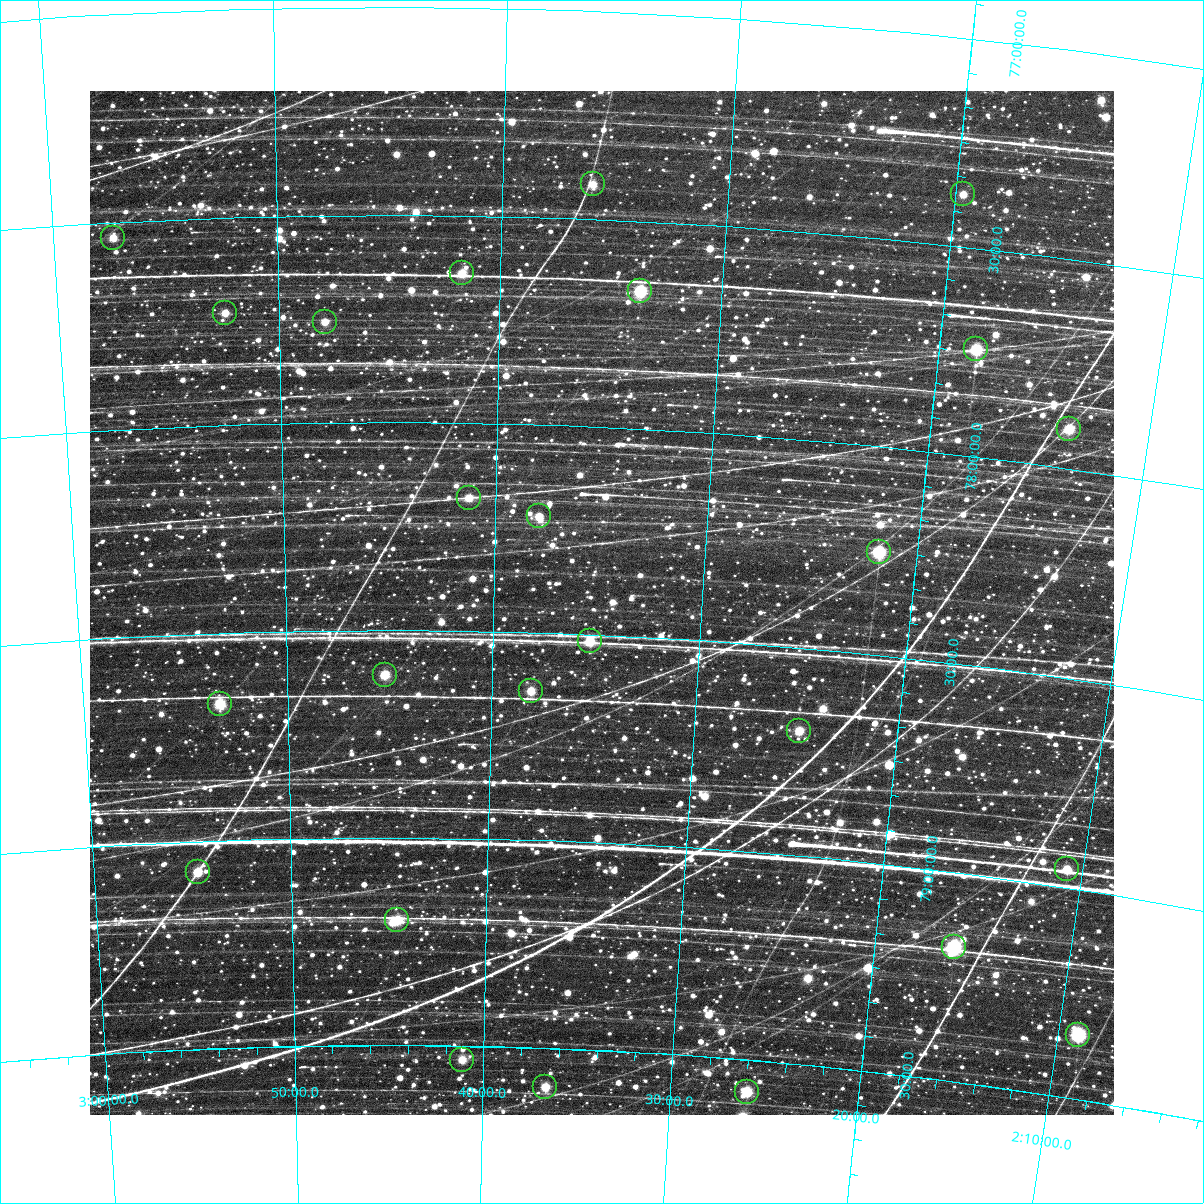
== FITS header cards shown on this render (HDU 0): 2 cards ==
NAXIS1  =                 1024
NAXIS2  =                 1024

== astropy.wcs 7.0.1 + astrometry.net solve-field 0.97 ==
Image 1024 x 1024 px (HDU 0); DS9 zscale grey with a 90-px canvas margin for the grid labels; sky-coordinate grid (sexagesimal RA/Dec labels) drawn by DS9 from the SOLVED WCS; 25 Tycho-2 reference stars matched to detected sources circled (green)
Header WCS: none
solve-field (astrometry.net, Tycho-2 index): SOLVED blind (the file carries no WCS)
Solved WCS: RA---TAN-SIP/DEC--TAN-SIP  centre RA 02:34:48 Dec +78:25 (38.70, +78.42 deg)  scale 8.67 arcsec/px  FOV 148.0' x 148.0'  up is +177 deg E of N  parity flipped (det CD > 0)
(file carries no celestial WCS; the grid is the blind solution)
Tycho-2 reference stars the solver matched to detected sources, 25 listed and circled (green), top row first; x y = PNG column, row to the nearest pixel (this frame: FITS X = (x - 90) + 1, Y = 1024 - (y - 91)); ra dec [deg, ICRS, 3 dp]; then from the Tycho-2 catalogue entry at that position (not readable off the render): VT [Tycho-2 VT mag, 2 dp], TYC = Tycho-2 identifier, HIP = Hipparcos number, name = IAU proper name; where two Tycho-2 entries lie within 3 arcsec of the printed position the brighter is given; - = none
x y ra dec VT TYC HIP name
593 184 39.003 +77.416 9.62 4499-62-1 - -
963 194 34.915 +77.375 9.48 4499-2102-1 - -
113 238 44.338 +77.538 9.45 4512-762-1 13779 -
462 273 40.434 +77.639 9.12 4512-932-1 12578 -
640 291 38.418 +77.667 7.74 4499-676-1 11906 -
225 313 43.113 +77.730 9.64 4512-1882-1 - -
325 322 41.984 +77.757 9.62 4512-2465-1 - -
976 349 34.576 +77.743 7.81 4499-1478-1 10750 -
1069 429 33.411 +77.905 8.53 4499-1722-1 10371 -
469 498 40.317 +78.180 9.40 4512-1837-1 12535 -
539 516 39.483 +78.221 9.43 4499-927-1 - -
879 552 35.446 +78.254 7.55 4499-517-1 - -
590 641 38.822 +78.517 8.76 4499-113-1 12045 -
385 675 41.306 +78.608 8.64 4512-311-1 12851 -
531 691 39.519 +78.641 9.13 4499-939-1 - -
220 704 43.322 +78.671 8.25 4512-449-1 13456 -
799 731 36.203 +78.700 8.94 4499-489-1 11247 -
1067 869 32.696 +78.956 9.02 4503-1939-1 - -
198 872 43.684 +79.073 8.89 4516-38-1 13565 -
397 920 41.143 +79.199 8.74 4516-1246-1 12805 -
954 947 33.986 +79.179 7.09 4503-1558-1 10560 -
1078 1035 32.234 +79.346 7.05 4503-2063-1 - -
462 1060 40.281 +79.534 9.20 4516-414-1 - -
545 1087 39.166 +79.594 8.91 4503-784-1 - -
747 1092 36.480 +79.576 8.20 4503-48-1 11341 -